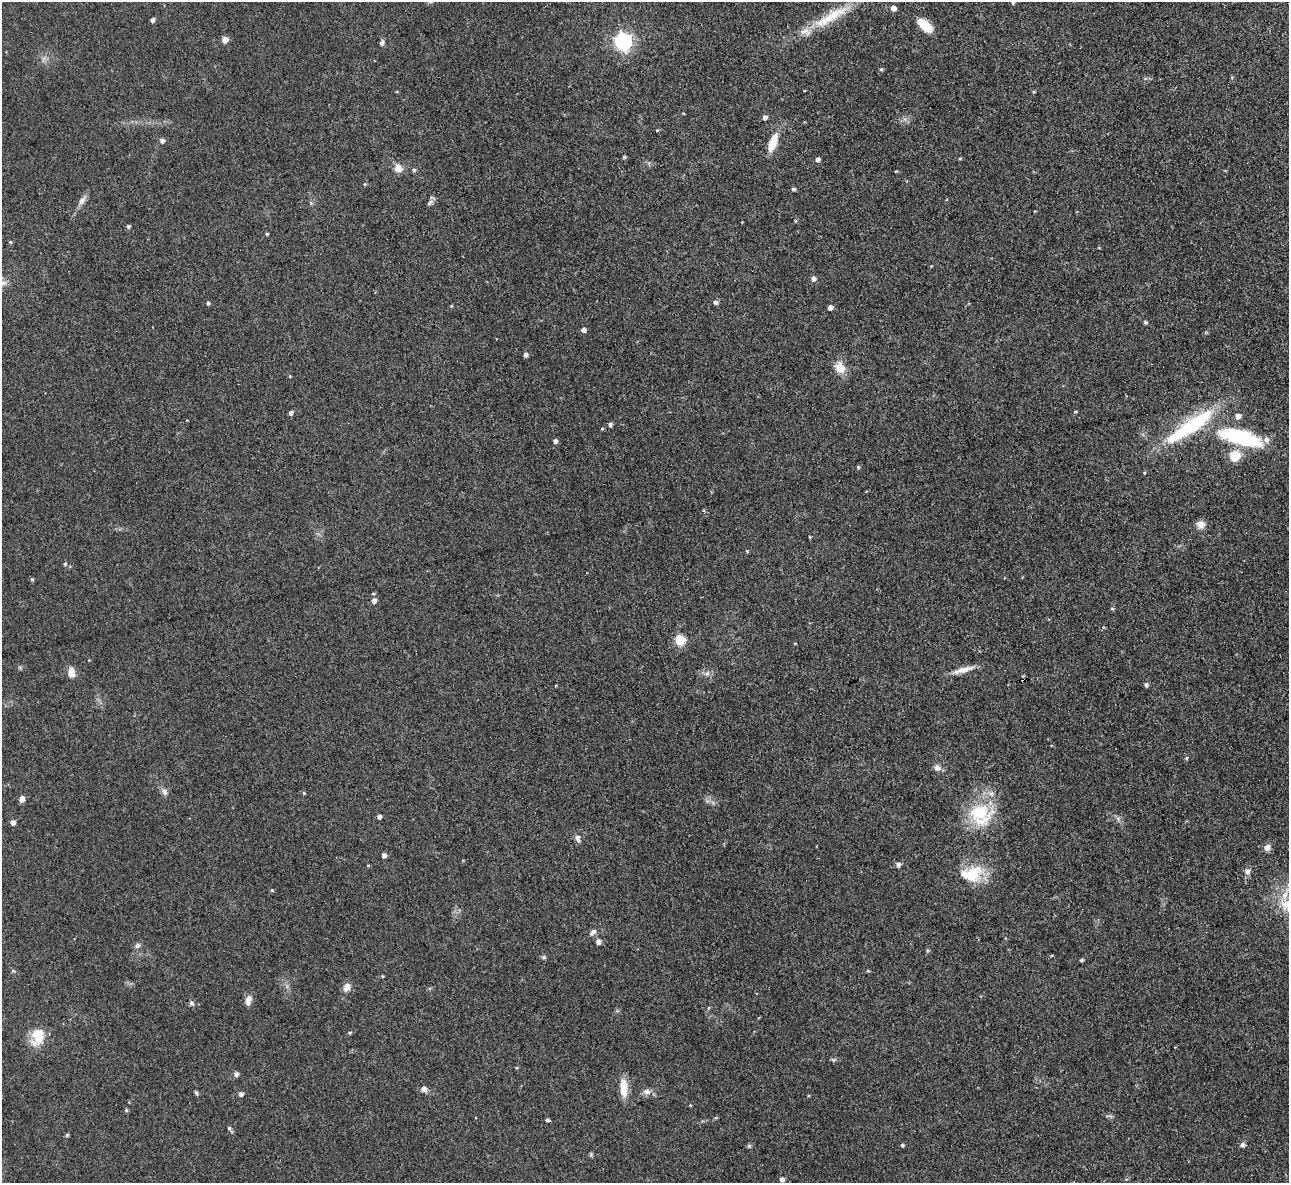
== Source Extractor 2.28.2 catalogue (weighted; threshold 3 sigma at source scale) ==
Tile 10 of 4 x 4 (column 2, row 3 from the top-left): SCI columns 1287-2573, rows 1322-2502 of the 5146 x 5127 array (HDU 1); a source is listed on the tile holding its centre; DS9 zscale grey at full resolution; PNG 1291 x 1185 px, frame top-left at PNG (2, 2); no overlay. Shown black and unused: <1% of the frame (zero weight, under 3 of 4 exposures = <1% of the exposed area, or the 3 px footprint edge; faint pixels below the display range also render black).
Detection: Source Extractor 2.28.2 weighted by HDU 2 'WHT'; one run over the whole footprint, this tile lists its part. Background 0.0491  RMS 0.0074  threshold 0.0332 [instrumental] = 3 sigma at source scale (4.5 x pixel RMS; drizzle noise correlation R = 1.50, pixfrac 1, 0.05/0.05 arcsec/px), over >= 5 px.
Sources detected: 116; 1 cosmic-ray / hot-pixel residue — not listed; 2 inside a brighter listed object's ellipse — not listed separately; the other 113 listed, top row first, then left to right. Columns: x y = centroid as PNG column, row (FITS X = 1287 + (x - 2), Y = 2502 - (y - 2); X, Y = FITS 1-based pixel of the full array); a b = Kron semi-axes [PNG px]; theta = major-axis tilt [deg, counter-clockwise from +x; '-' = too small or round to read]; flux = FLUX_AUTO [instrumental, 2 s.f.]
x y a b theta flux
430 2 5 5 - 1.1
1013 3 4 4 - 0.99
893 8 5 5 - 4.7
831 16 57 12 31 29
153 20 5 4 - 2.2
925 25 18 9 -43 15
225 40 5 5 - 7.1
623 42 7 7 - 240
382 43 8 5 62 1.8
881 69 5 4 - 0.98
1034 92 5 3 - 0.77
683 113 4 2 - 0.52
765 117 4 4 - 2.7
657 130 4 3 - 0.6
162 141 5 5 - 2.5
773 143 22 8 70 13
624 157 4 4 - 1.2
960 158 5 3 - 0.77
818 159 4 4 - 2.6
398 168 11 10 - 5.6
414 170 5 4 - 1.4
896 171 4 3 - 0.53
365 184 5 4 - 0.74
793 189 4 4 - 1.5
82 201 15 7 57 3.8
430 203 10 5 55 2
1035 211 4 2 - 0.54
795 221 4 4 - 0.77
128 226 4 4 - 1.6
267 234 4 3 - 0.98
10 242 5 4 - 0.87
813 278 5 5 - 3.7
3 283 9 6 13 2.9
716 302 5 5 - 2.7
208 303 4 4 - 1.3
451 306 4 3 - 0.64
830 307 4 4 - 3.6
1145 322 6 4 0 1
583 330 5 4 - 3.1
525 355 4 4 - 2.7
840 368 14 11 -65 10
290 376 4 3 - 0.6
1075 412 4 4 - 0.82
291 413 5 4 - 2.3
1238 416 6 5 - 4.1
610 425 5 5 - 1.7
1190 426 58 14 34 74
1241 438 56 17 -16 62
555 441 4 4 - 2.6
1235 456 15 13 48 12
858 467 4 4 - 0.95
1144 473 4 4 - 0.72
704 511 5 3 - 0.78
1201 525 10 9 - 5
810 537 5 3 - 0.59
747 551 4 4 - 0.74
65 564 5 4 - 1
32 579 5 4 - 1
373 594 4 4 - 0.87
374 601 5 5 - 3.2
1112 608 5 4 - 1
680 640 5 5 - 51
795 643 4 2 - 0.5
963 670 30 6 15 7.9
71 672 12 7 -85 6.3
707 674 7 6 - 2.3
1146 685 6 4 -89 1.4
1186 758 5 5 - 1.1
937 768 9 8 - 3.9
165 791 9 7 -62 2.9
304 793 5 4 - 0.86
22 799 8 6 69 3.2
980 814 34 30 -30 41
379 817 4 4 - 2.6
1118 819 7 4 72 1.4
13 823 5 4 - 3.8
577 838 10 5 -63 3.5
1267 847 7 6 - 4.4
384 855 4 4 - 3.1
898 864 6 5 - 2.5
368 865 5 3 - 0.65
1247 871 8 7 - 2.9
972 874 29 20 12 27
272 890 4 4 - 0.85
592 932 10 6 45 2.7
598 942 5 5 - 3.6
137 945 7 6 - 2.2
927 951 6 4 -68 1
544 957 6 5 - 1.2
1081 960 3 3 - 1.4
868 971 5 3 - 0.78
382 976 4 3 - 0.67
346 987 9 7 71 5.6
248 1000 14 7 79 4.7
191 1003 7 6 - 1.7
350 1033 5 4 - 1
38 1039 23 13 40 14
833 1060 6 5 - 1.3
236 1074 4 4 - 2.8
624 1088 22 9 -88 11
424 1089 7 6 - 3.9
647 1091 11 8 -1 3.7
196 1093 6 5 - 1.1
241 1094 5 4 - 2.5
690 1105 4 3 - 0.57
126 1110 5 4 - 0.98
547 1120 4 4 - 1.5
229 1128 4 4 - 1
67 1135 5 4 - 1
902 1145 4 4 - 1.2
1242 1145 5 5 - 2.7
749 1146 6 5 - 1.2
782 1179 4 4 - 3.3
Overlapping masked pixels (flux is a lower limit): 1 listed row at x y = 1241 438
Isophote crosses this tile's border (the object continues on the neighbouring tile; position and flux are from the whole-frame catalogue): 2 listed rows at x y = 430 2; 1013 3